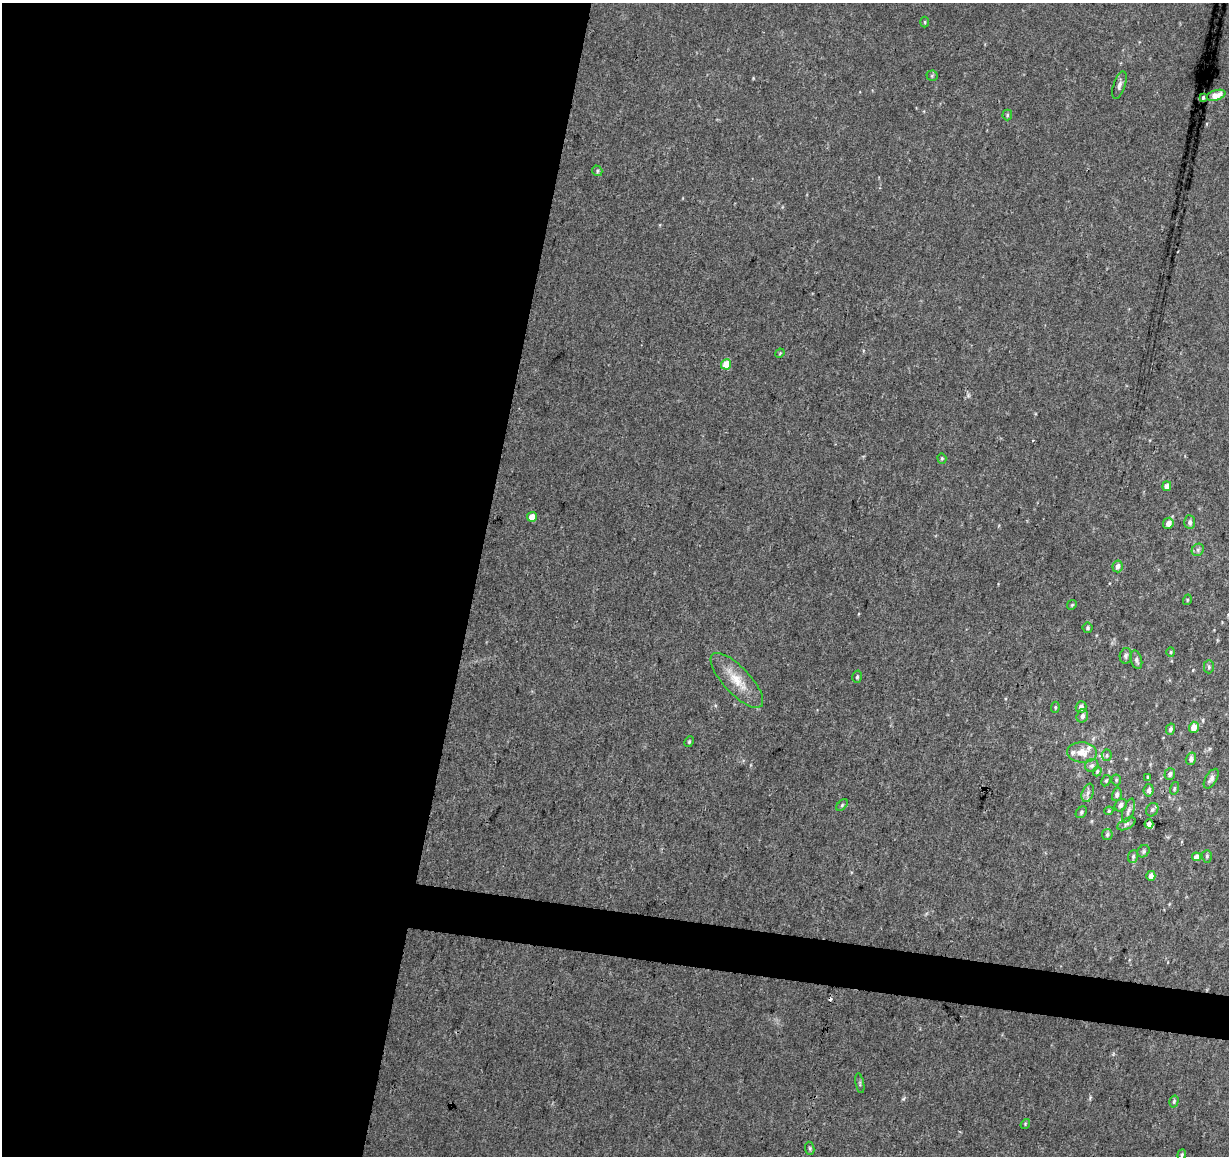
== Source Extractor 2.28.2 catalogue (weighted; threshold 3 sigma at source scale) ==
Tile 5 of 4 x 4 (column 1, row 2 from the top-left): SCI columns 10-1236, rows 2591-3744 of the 4918 x 5121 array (HDU 1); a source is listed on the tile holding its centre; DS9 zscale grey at full resolution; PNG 1231 x 1158 px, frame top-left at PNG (2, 3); each listed source drawn as its Kron ellipse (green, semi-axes under 4 px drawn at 4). Shown black and unused: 41% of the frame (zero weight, under 3 of 4 exposures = <1% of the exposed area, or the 3 px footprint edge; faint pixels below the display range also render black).
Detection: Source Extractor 2.28.2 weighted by HDU 2 'WHT'; one run over the whole footprint, this tile lists its part. Background 0.0277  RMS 0.0038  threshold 0.0169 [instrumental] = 3 sigma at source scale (4.5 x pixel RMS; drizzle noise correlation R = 1.50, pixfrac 1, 0.0396/0.0396 arcsec/px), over >= 5 px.
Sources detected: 67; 1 cosmic-ray / hot-pixel residue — neither listed nor drawn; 2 inside a brighter listed object's ellipse — not listed separately; the other 64 listed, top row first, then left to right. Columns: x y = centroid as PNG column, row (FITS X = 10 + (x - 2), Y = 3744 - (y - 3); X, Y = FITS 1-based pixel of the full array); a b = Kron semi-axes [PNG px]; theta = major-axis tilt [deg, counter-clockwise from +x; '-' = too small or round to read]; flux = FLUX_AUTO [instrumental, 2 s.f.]
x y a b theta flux
925 22 5 3 - 0.41
932 76 5 5 - 0.55
1119 85 14 5 72 1.5
1216 95 9 5 17 2.1
1203 97 4 3 - 0.58
1007 115 5 5 - 0.53
597 171 5 5 - 0.58
780 353 5 4 - 0.4
726 364 5 5 - 8.3
942 458 5 4 - 0.49
1167 486 5 4 - 1.8
532 517 5 4 - 4.4
1190 522 7 5 -86 1.2
1168 523 6 5 - 2.8
1198 550 6 5 - 0.85
1118 566 6 5 - 1.7
1187 600 5 3 - 0.35
1072 605 5 4 - 0.46
1087 628 5 5 - 0.68
1171 652 4 4 - 0.41
1126 656 8 6 78 0.95
1136 660 9 5 -73 1.2
1209 667 6 5 - 0.65
857 677 6 4 74 0.62
737 680 35 13 -47 8.9
1055 707 5 4 - 0.5
1081 707 6 5 - 1.7
1082 716 7 5 73 1.5
1194 727 5 5 - 3.2
1170 729 5 4 - 1
689 742 6 4 64 0.53
1082 752 15 10 -6 4.8
1107 755 5 5 - 0.65
1191 759 6 5 - 1.3
1092 765 7 6 - 1
1097 771 5 4 - 0.48
1170 774 6 5 - 1.2
1148 777 4 3 - 0.51
1211 779 11 5 58 1.6
1116 780 5 5 - 0.54
1106 781 6 4 63 0.52
1174 788 6 4 72 0.57
1149 790 6 5 - 1.5
1088 793 9 5 70 1.4
1117 794 7 4 78 1.2
842 805 7 4 46 0.62
1121 805 7 5 48 1.2
1152 810 7 5 58 0.87
1109 811 5 4 - 0.57
1128 811 12 5 70 1.5
1081 812 6 5 - 0.67
1126 824 10 5 27 0.96
1149 824 4 4 - 1.6
1107 835 5 5 - 0.92
1143 851 7 5 47 0.73
1133 856 6 5 - 0.83
1207 856 6 5 - 0.67
1196 857 4 4 - 2.6
1151 876 5 4 - 1.8
860 1083 10 3 -80 0.58
1174 1101 6 4 74 0.63
1025 1124 5 4 - 0.42
810 1148 6 4 -83 0.54
1182 1155 5 4 - 0.5